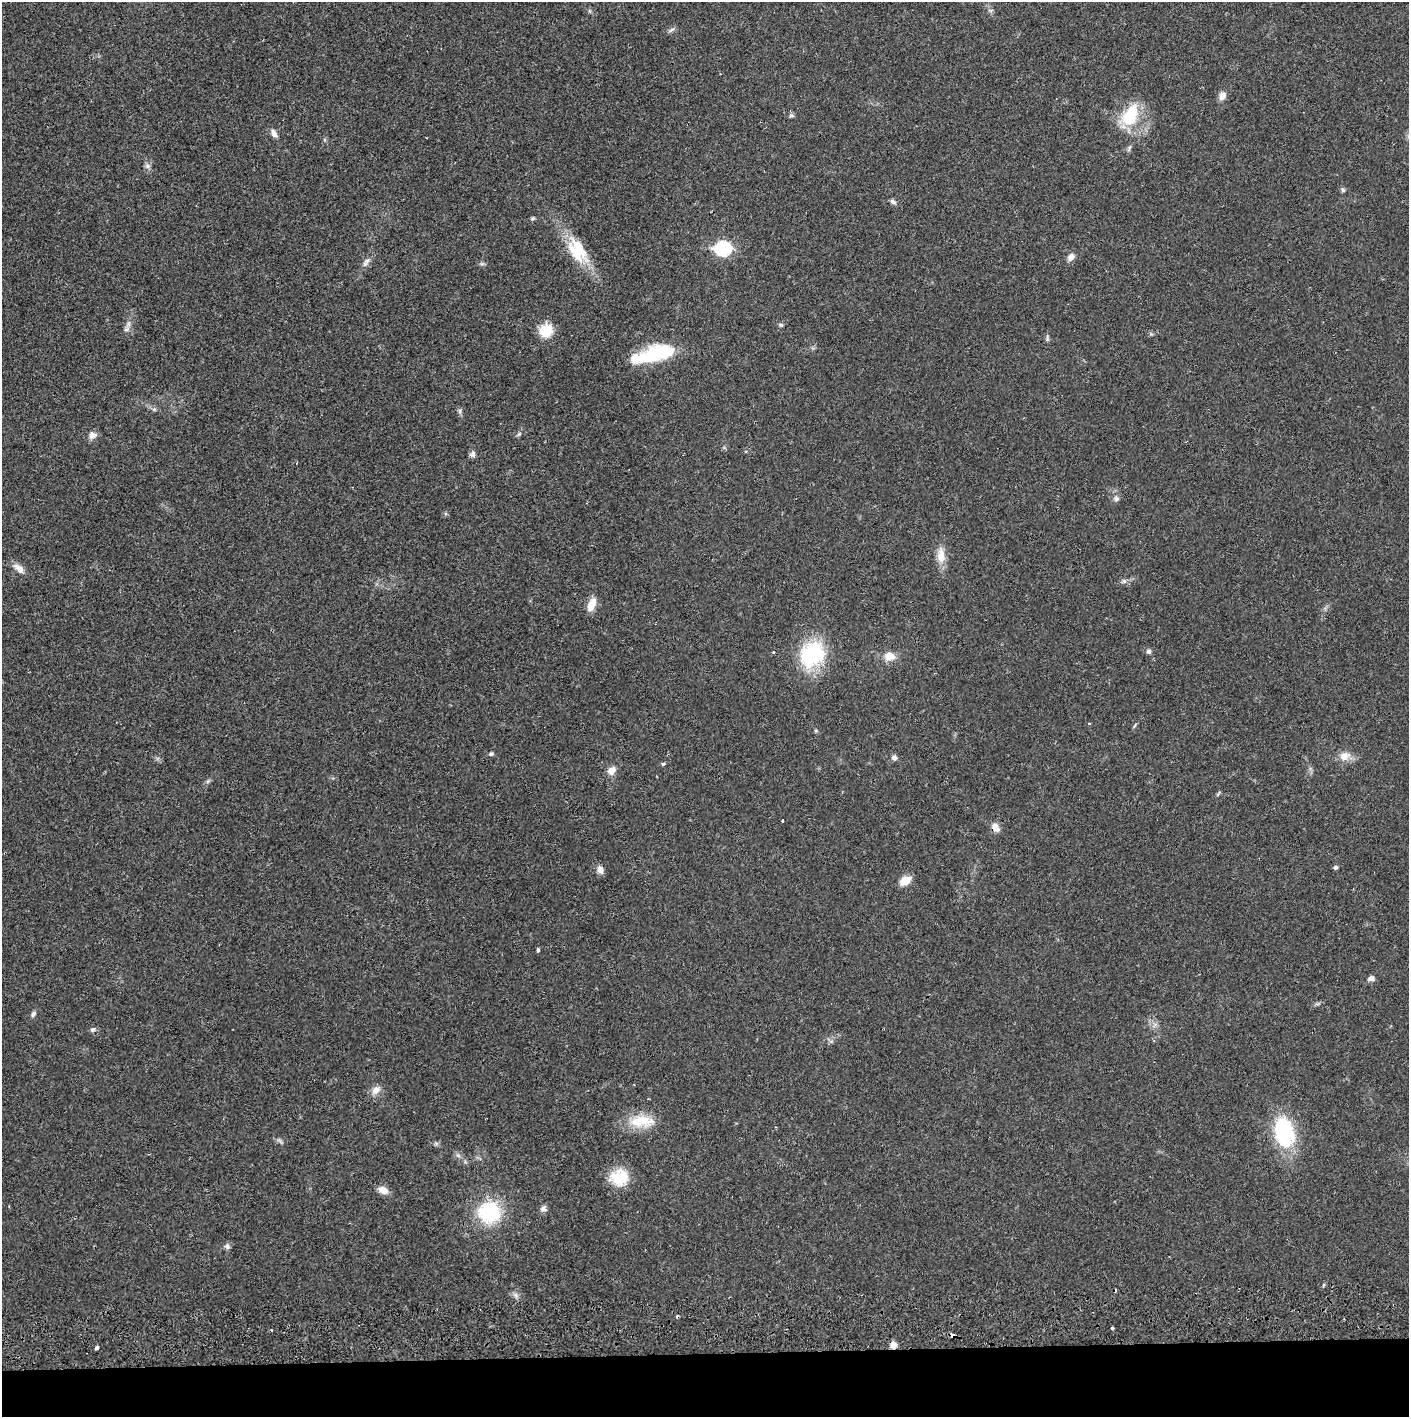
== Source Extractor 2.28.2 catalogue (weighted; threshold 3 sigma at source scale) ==
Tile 8 of 3 x 3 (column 2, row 3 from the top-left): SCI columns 1411-2817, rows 57-1471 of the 4230 x 4359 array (HDU 1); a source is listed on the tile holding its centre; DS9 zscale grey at full resolution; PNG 1411 x 1419 px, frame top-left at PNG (2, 2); no overlay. Shown black and unused: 4% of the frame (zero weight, under 2 of 3 exposures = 3% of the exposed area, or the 3 px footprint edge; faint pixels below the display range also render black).
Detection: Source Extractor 2.28.2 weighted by HDU 2 'WHT'; one run over the whole footprint, this tile lists its part. Background 0.0216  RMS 0.0034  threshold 0.0155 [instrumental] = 3 sigma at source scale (4.5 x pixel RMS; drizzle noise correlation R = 1.50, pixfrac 1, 0.05/0.05 arcsec/px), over >= 5 px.
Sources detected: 69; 1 too faint to see at this stretch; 1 inside a brighter object's white glare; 2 cosmic-ray / hot-pixel residue — not listed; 2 inside a brighter listed object's ellipse — not listed separately; the other 63 listed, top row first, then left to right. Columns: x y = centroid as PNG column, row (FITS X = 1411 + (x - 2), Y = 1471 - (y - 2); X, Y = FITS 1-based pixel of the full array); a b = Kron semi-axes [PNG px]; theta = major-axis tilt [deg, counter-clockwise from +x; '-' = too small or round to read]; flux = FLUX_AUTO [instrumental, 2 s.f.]
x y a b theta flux
671 30 9 4 30 0.79
1222 96 11 8 75 2
791 115 7 5 -2 0.68
1130 116 24 14 65 16
274 133 13 7 -58 1.6
148 166 7 6 - 1
1342 190 7 5 -56 0.65
893 202 9 5 -38 0.95
532 218 6 5 - 0.51
578 248 49 13 -57 12
723 249 8 7 - 52
1071 257 10 8 47 1.8
367 260 10 6 40 1.3
482 264 7 4 -18 0.59
781 325 6 5 - 0.54
126 329 9 6 41 1.3
546 330 15 13 63 7.7
1047 339 9 5 -90 0.72
657 354 39 17 13 20
154 409 6 5 - 0.65
460 411 7 4 90 0.69
92 435 11 11 - 1.8
472 454 8 7 - 1.1
1116 499 8 7 - 1
941 556 19 10 -87 4.5
19 568 16 8 -41 2.7
1124 581 6 5 - 0.81
592 605 17 9 67 3.9
773 652 4 3 - 0.4
1149 652 6 5 - 1.1
812 654 23 19 48 34
890 656 13 9 0 4.1
1089 724 4 3 - 0.27
1135 726 7 3 71 0.43
491 754 6 5 - 0.61
1345 756 16 12 22 3.4
894 758 7 6 - 1.1
663 763 4 4 - 0.87
611 771 12 9 44 2.5
208 781 6 5 - 0.63
782 821 3 3 - 0.47
995 827 11 8 -54 2.5
1335 867 5 5 - 0.73
600 869 11 7 -74 1.8
905 881 14 9 32 3.7
538 950 5 4 - 0.55
1371 978 6 5 - 1.6
33 1014 8 6 62 0.88
93 1029 7 6 - 0.82
376 1090 13 9 49 2.5
642 1121 36 16 0 9.7
1284 1133 32 18 -82 33
436 1143 7 4 0 0.64
619 1177 22 19 8 9.8
383 1190 12 8 -25 2.8
543 1208 10 8 38 1.1
489 1212 23 23 - 24
227 1246 7 7 - 1.1
516 1295 9 6 -43 1.2
1112 1328 3 3 - 1.1
952 1335 4 3 - 1.7
894 1345 7 6 - 2.7
97 1347 4 3 - 8.3
Overlapping masked pixels (flux is a lower limit): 3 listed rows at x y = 995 827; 952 1335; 894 1345